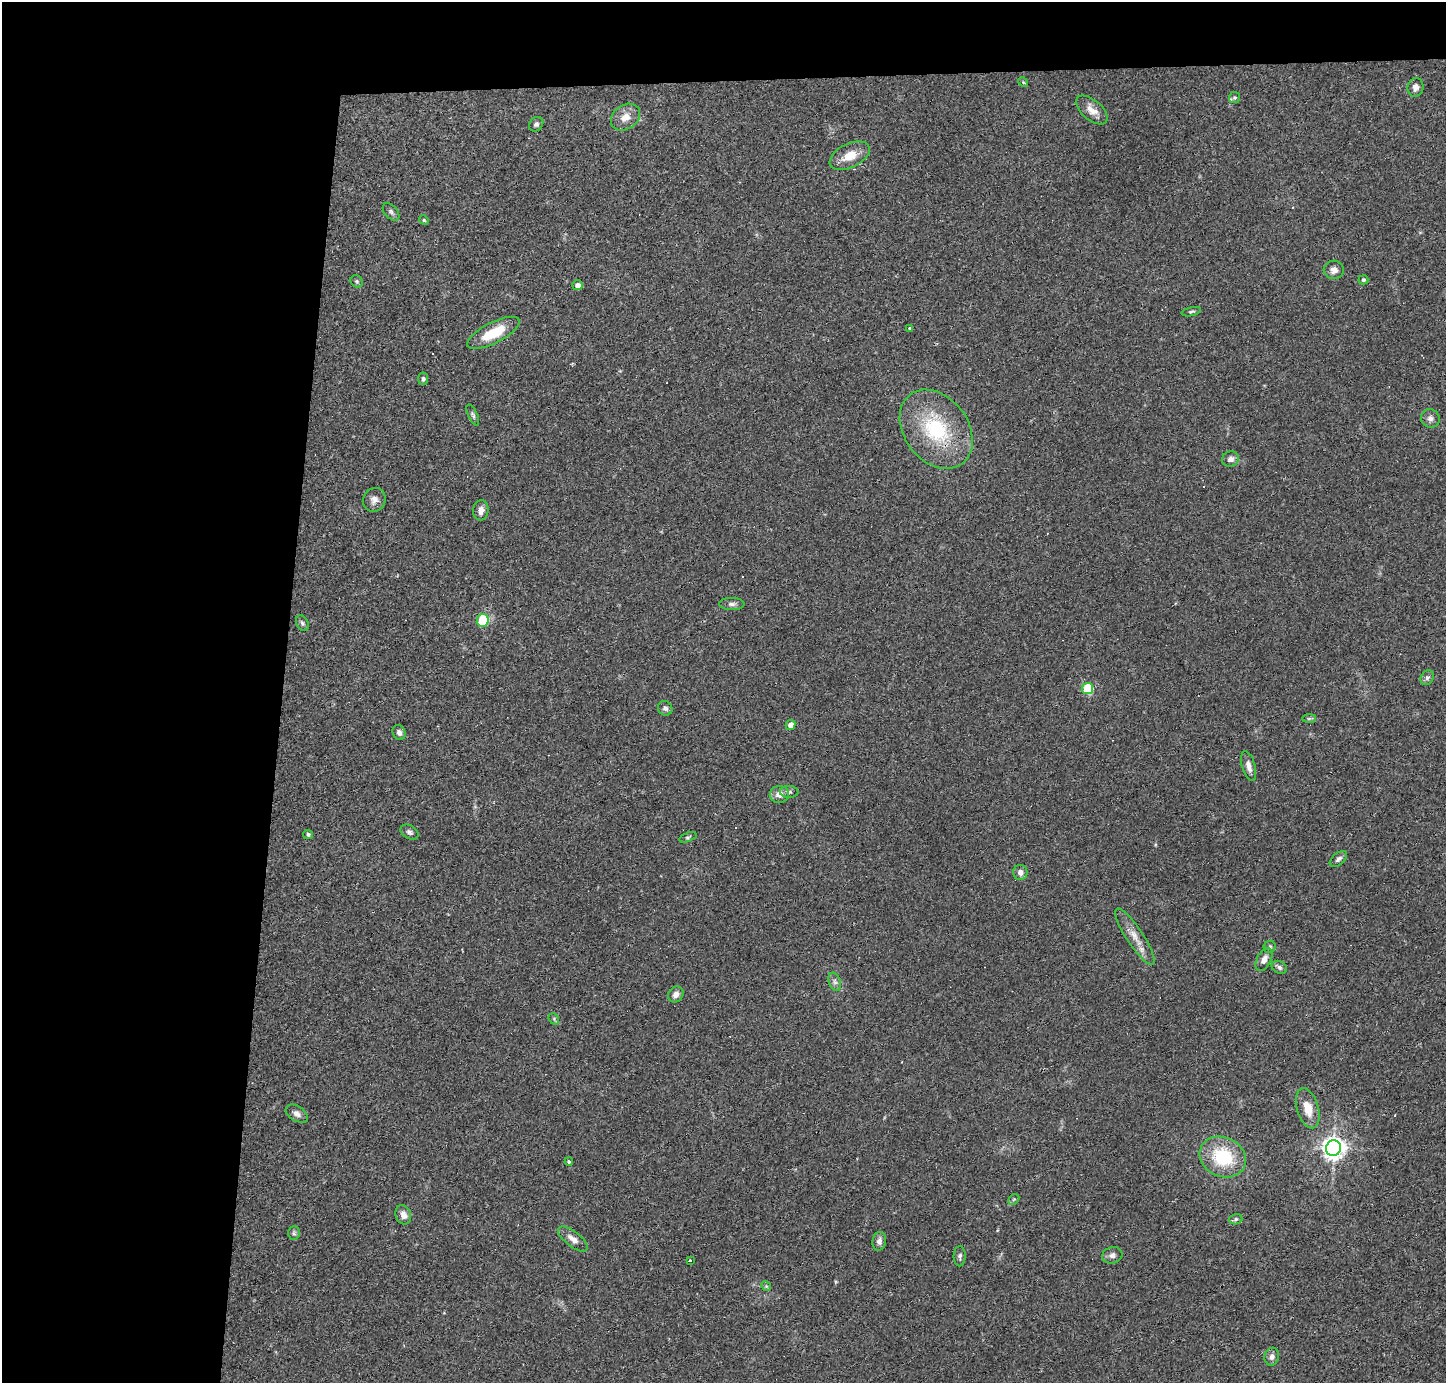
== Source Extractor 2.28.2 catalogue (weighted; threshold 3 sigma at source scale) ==
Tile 1 of 3 x 3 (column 1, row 1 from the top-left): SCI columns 1-1444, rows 2860-4240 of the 4333 x 4358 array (HDU 1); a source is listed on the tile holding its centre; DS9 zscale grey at full resolution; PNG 1448 x 1385 px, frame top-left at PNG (2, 2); each listed source drawn as its Kron ellipse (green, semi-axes under 4 px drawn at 4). Shown black and unused: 24% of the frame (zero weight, under 2 of 3 exposures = <1% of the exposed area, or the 3 px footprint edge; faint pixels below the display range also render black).
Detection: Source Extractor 2.28.2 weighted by HDU 2 'WHT'; one run over the whole footprint, this tile lists its part. Background 0.0293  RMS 0.0046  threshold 0.0207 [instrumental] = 3 sigma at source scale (4.5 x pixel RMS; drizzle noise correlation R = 1.50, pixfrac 1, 0.05/0.05 arcsec/px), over >= 5 px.
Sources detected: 69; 6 cosmic-ray / hot-pixel residue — neither listed nor drawn; the other 63 listed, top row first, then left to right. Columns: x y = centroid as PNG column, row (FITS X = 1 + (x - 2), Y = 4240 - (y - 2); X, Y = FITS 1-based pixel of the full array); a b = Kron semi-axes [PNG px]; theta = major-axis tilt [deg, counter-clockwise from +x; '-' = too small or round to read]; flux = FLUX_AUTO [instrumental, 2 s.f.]
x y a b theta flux
1023 82 5 4 - 0.48
1415 87 9 8 - 2.2
1235 98 6 5 - 0.7
1092 110 19 10 -40 4.2
625 117 16 12 36 5.2
536 124 8 6 43 1.2
850 156 21 12 26 8
391 212 10 6 -47 1.2
424 220 5 4 - 0.58
1334 270 10 9 - 2.6
1363 280 5 4 - 0.88
357 281 7 5 -45 0.72
578 285 5 5 - 2.6
1191 312 10 4 13 0.82
910 328 4 3 - 0.57
493 333 29 10 27 14
423 379 6 5 - 0.99
473 415 11 4 -65 1.1
1430 418 9 9 - 2
936 429 43 32 -53 39
1230 459 8 7 - 2.5
374 500 12 11 - 2.9
481 510 10 7 84 2.7
732 604 13 6 0 1.6
483 620 6 6 - 27
302 623 8 6 -62 1
1427 678 8 6 56 1.2
1088 688 6 5 - 25
665 708 7 7 - 1.3
1309 719 7 4 1 0.72
790 725 5 4 - 3.5
399 732 8 6 -66 1.7
1249 766 15 6 -75 3
789 792 9 5 -1 1.3
779 794 9 8 - 3.6
409 832 10 6 -30 1.4
308 834 5 4 - 0.88
688 837 9 4 20 0.82
1338 859 10 5 41 1.5
1020 872 7 7 - 2.1
1135 937 33 8 -57 6.1
1270 947 6 5 - 0.91
1264 960 12 7 62 2.8
1279 967 8 6 -29 1.3
835 982 9 6 -71 1.5
676 994 8 7 - 2.2
554 1019 6 4 -49 0.76
1308 1108 20 11 -73 7.3
297 1114 12 7 -33 2.1
1333 1148 8 7 - 340
1223 1157 24 20 -24 26
569 1162 4 3 - 0.58
1014 1199 6 4 43 0.65
403 1215 10 7 -69 2.7
1236 1219 7 5 17 0.92
294 1233 7 6 - 0.88
573 1239 18 7 -38 3.2
879 1241 9 6 81 2.2
1112 1255 10 8 16 2
960 1256 10 6 87 1.3
690 1261 3 3 - 1.6
766 1286 5 4 - 0.59
1272 1357 9 7 78 2.1